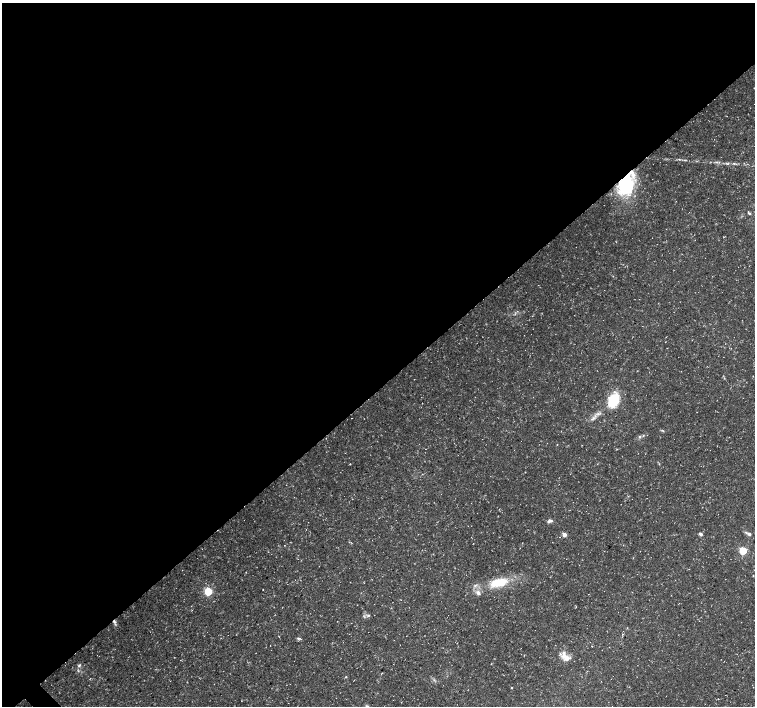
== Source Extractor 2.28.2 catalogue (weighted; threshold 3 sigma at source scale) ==
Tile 2 of 4 x 4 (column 2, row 1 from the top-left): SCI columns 1511-3015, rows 4441-5848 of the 6024 x 5998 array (HDU 1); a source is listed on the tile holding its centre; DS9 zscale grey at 2 x 2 block average (1 PNG px = mean of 2 x 2 image px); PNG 757 x 708 px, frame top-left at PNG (2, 3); no overlay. Shown black and unused: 55% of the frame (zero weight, under 3 of 5 exposures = <1% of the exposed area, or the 3 px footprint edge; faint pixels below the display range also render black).
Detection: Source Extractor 2.28.2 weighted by HDU 2 'WHT'; one run over the whole footprint, this tile lists its part. Background 0.0257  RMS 0.0026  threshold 0.0116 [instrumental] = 3 sigma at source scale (4.5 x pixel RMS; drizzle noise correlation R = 1.50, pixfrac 1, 0.0396/0.0396 arcsec/px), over >= 5 px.
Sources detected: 26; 2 inside a brighter listed object's ellipse — not listed separately; the other 24 listed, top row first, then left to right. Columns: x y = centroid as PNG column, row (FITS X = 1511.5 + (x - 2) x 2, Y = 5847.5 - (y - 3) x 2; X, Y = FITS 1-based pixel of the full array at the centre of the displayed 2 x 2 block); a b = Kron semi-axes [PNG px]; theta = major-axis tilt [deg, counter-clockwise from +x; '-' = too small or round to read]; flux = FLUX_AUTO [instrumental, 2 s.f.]
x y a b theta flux
717 162 5 2 - 0.79
734 163 4 2 - 0.65
626 185 22 15 74 44
749 213 6 2 -46 0.79
613 400 20 13 64 16
593 418 7 3 36 1.7
640 437 4 3 - 0.91
582 445 2 2 - 0.34
549 521 7 4 25 1.5
700 534 4 3 - 1.4
749 534 6 4 -28 1.6
564 535 3 2 - 5.8
743 551 3 3 - 38
499 582 21 9 11 17
263 590 3 2 - 0.29
208 591 3 3 - 46
478 593 7 5 -58 2.1
368 615 4 3 - 0.72
114 621 5 3 - 1.5
299 639 8 2 -7 0.77
564 655 12 9 -44 5.4
79 665 5 3 - 0.95
346 677 2 2 - 0.39
511 688 2 2 - 0.43
Overlapping masked pixels (flux is a lower limit): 2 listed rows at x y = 626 185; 114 621
Diffuse or blended objects may show on this block-average render without a row.